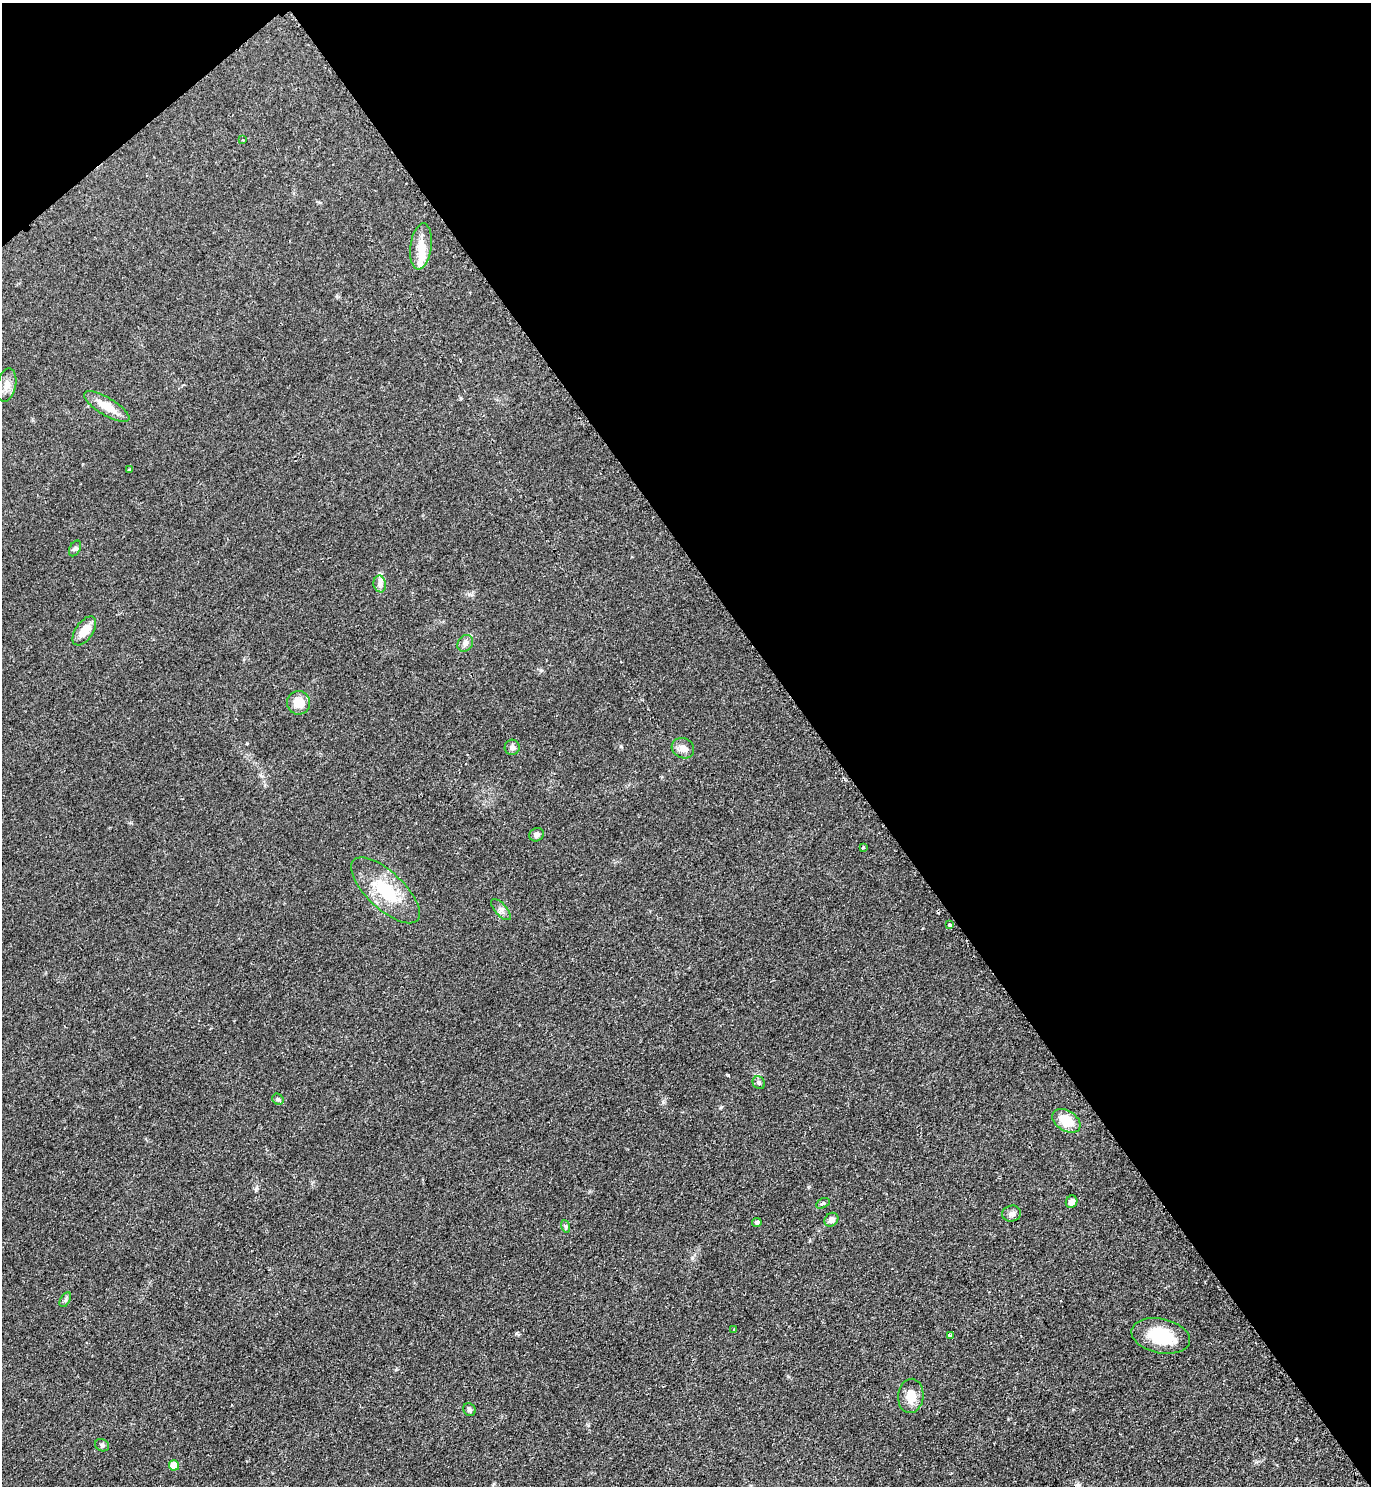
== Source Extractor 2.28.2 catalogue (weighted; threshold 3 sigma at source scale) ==
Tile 3 of 4 x 4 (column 3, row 1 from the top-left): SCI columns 3052-4420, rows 4461-5944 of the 5958 x 5961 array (HDU 1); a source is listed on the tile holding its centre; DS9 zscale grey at full resolution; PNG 1373 x 1488 px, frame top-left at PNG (2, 3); each listed source drawn as its Kron ellipse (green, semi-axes under 4 px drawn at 4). Shown black and unused: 41% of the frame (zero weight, under 2 of 3 exposures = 1% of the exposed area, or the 3 px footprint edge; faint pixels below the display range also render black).
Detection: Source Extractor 2.28.2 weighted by HDU 2 'WHT'; one run over the whole footprint, this tile lists its part. Background 0.0796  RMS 0.0079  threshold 0.0355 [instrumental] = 3 sigma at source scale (4.5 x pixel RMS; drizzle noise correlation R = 1.50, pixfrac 1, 0.05/0.05 arcsec/px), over >= 5 px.
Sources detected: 36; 1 inside a brighter object's white glare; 1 cosmic-ray / hot-pixel residue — neither listed nor drawn; the other 34 listed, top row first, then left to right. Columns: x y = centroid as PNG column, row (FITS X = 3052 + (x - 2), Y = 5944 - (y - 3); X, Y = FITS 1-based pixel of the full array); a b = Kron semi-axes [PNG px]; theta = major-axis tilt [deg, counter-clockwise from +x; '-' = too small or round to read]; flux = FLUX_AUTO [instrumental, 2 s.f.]
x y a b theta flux
243 140 4 4 - 0.78
421 246 23 10 83 12
7 385 17 9 77 6.5
107 407 26 8 -30 13
129 470 3 2 - 0.84
75 548 8 5 62 1.8
380 584 8 6 -79 3
84 631 16 9 55 12
465 643 9 7 55 3.5
298 703 12 11 - 11
512 747 7 7 - 3
683 748 11 10 - 6.1
537 835 8 6 31 2.6
863 847 3 3 - 1.1
385 890 44 18 -44 37
501 910 13 6 -48 3.4
950 925 3 3 - 3.5
759 1083 6 6 - 1.9
278 1099 6 5 - 1.3
1066 1121 15 10 -33 16
1071 1202 6 5 - 4.1
823 1203 7 4 29 1.5
1011 1214 9 8 - 3
831 1220 7 6 - 4
757 1222 5 4 - 1.9
565 1226 6 4 -70 1.3
65 1300 8 4 60 1.7
734 1329 3 3 - 0.82
950 1336 3 3 - 1.8
1161 1336 30 17 -12 30
911 1396 17 12 85 12
469 1410 7 6 - 2
102 1445 7 6 - 1.7
174 1465 5 5 - 15
Unlisted compact peaks at least as high as the median listed source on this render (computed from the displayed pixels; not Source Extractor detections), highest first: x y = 663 1102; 721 1107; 256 1189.